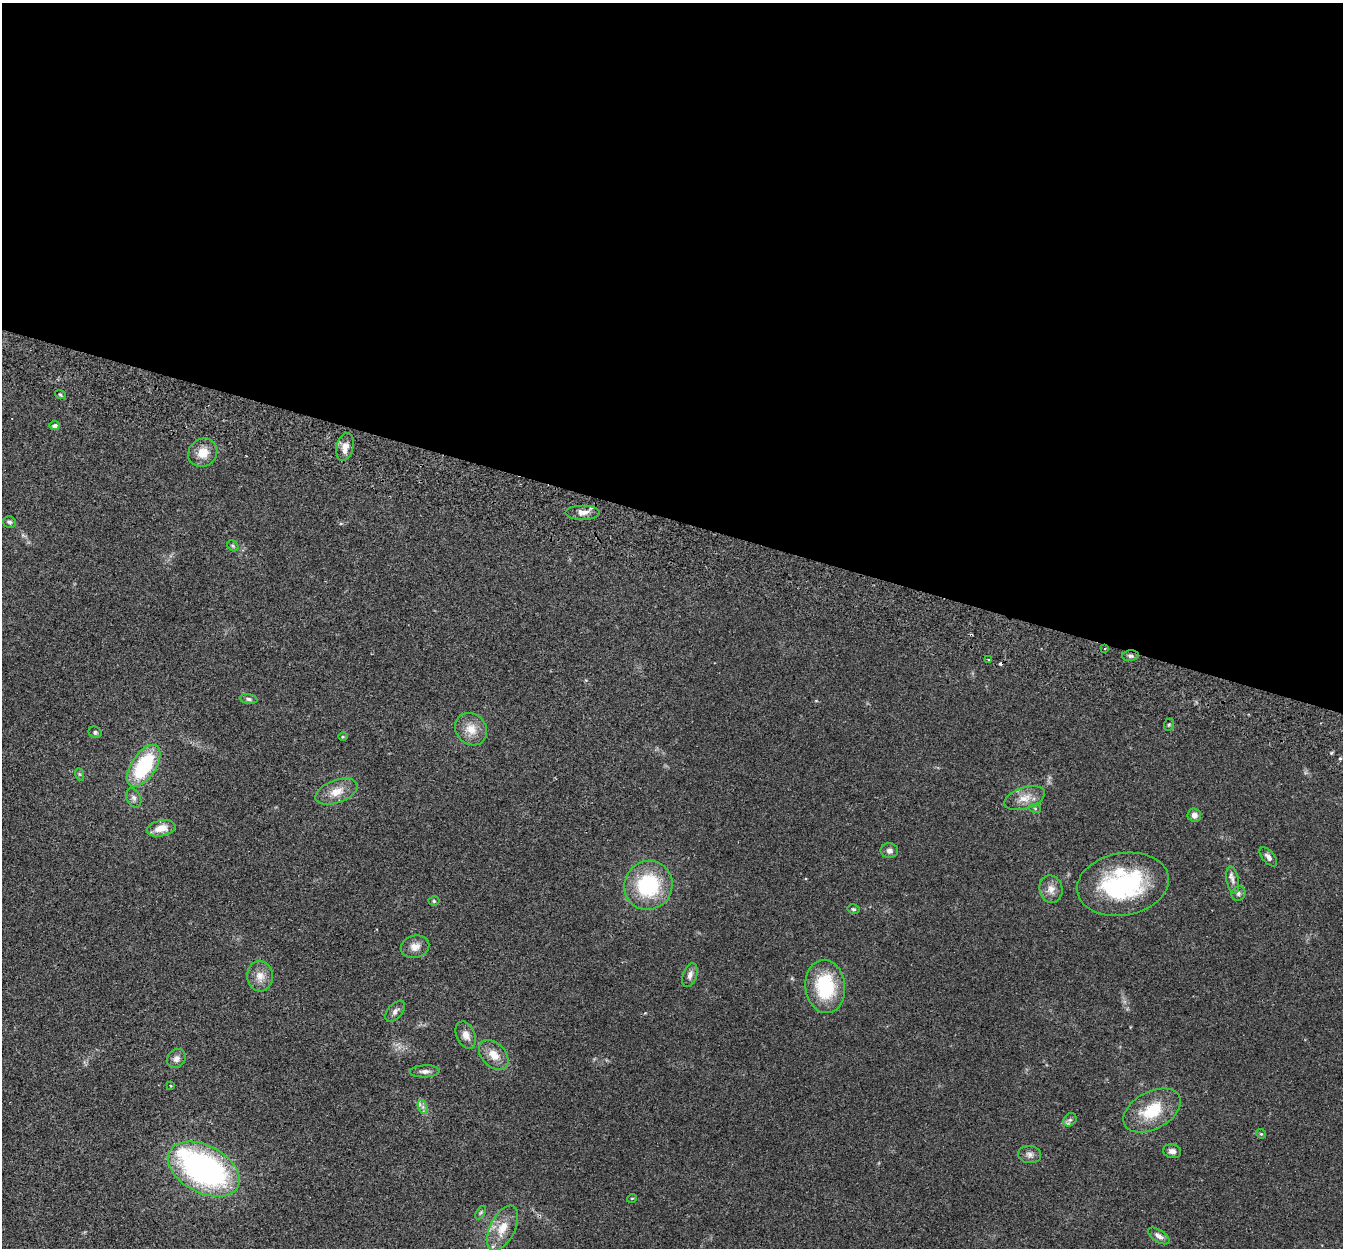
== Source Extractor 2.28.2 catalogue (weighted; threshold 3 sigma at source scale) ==
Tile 3 of 4 x 4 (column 3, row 1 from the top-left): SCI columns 2704-4044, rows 3928-5173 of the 5411 x 5490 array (HDU 1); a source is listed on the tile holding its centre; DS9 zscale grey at full resolution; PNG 1345 x 1250 px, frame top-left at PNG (2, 3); each listed source drawn as its Kron ellipse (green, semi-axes under 4 px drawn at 4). Shown black and unused: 42% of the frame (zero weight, under 2 of 3 exposures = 3% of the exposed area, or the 3 px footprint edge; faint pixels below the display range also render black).
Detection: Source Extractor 2.28.2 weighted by HDU 2 'WHT'; one run over the whole footprint, this tile lists its part. Background 0.0645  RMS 0.0082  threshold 0.0369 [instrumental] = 3 sigma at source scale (4.5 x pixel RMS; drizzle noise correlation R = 1.50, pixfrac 1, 0.05/0.05 arcsec/px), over >= 5 px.
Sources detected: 57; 1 cosmic-ray / hot-pixel residue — neither listed nor drawn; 3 inside a brighter listed object's ellipse — not listed separately; the other 53 listed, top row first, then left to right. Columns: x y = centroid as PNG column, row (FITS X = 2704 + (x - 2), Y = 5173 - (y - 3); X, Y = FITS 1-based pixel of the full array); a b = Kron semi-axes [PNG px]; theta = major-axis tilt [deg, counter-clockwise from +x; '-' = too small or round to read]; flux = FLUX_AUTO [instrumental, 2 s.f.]
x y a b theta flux
60 394 5 3 - 0.9
55 426 5 4 - 2.9
345 447 14 8 76 8.4
203 453 15 13 39 11
583 512 17 7 0 5.8
10 522 6 5 - 1.6
233 546 6 5 - 1.2
1105 648 3 2 - 0.56
1130 656 8 5 5 2.1
988 660 3 2 - 0.9
248 699 9 5 -10 1.9
1169 725 6 5 - 1.1
471 729 17 15 -46 12
95 732 7 5 -26 1.5
343 737 5 3 - 0.77
144 766 24 12 57 59
79 774 6 4 -71 1.1
336 792 22 11 20 11
134 798 10 7 -65 2.9
1025 798 21 10 18 9.3
1035 808 6 4 -20 0.94
1194 815 7 6 - 3.7
161 828 14 8 12 10
889 851 9 7 -5 3.1
1268 857 11 6 -49 3.2
1233 880 14 6 -80 3.3
1123 884 46 31 10 97
648 885 25 24 - 58
1051 889 14 11 -76 6.3
1238 894 7 6 - 2.2
434 901 5 4 - 1.1
853 909 6 4 -14 1.1
415 947 14 11 14 6.6
690 975 12 7 70 4.1
260 976 15 13 -85 8.3
825 986 27 20 -83 48
395 1011 12 7 49 3.2
466 1035 14 9 -66 6.1
494 1055 17 11 -45 9.5
176 1059 10 8 53 4
425 1071 15 6 2 3.6
171 1086 4 2 - 0.62
423 1107 7 4 -72 2.3
1152 1110 31 18 28 31
1070 1120 7 6 - 1.9
1261 1134 5 4 - 0.8
1172 1151 9 7 -13 3.6
1030 1154 11 8 -5 3.6
204 1169 39 23 -28 200
632 1198 5 3 - 0.59
481 1212 7 4 59 1.4
502 1228 24 12 64 15
1159 1236 12 6 -33 4.1